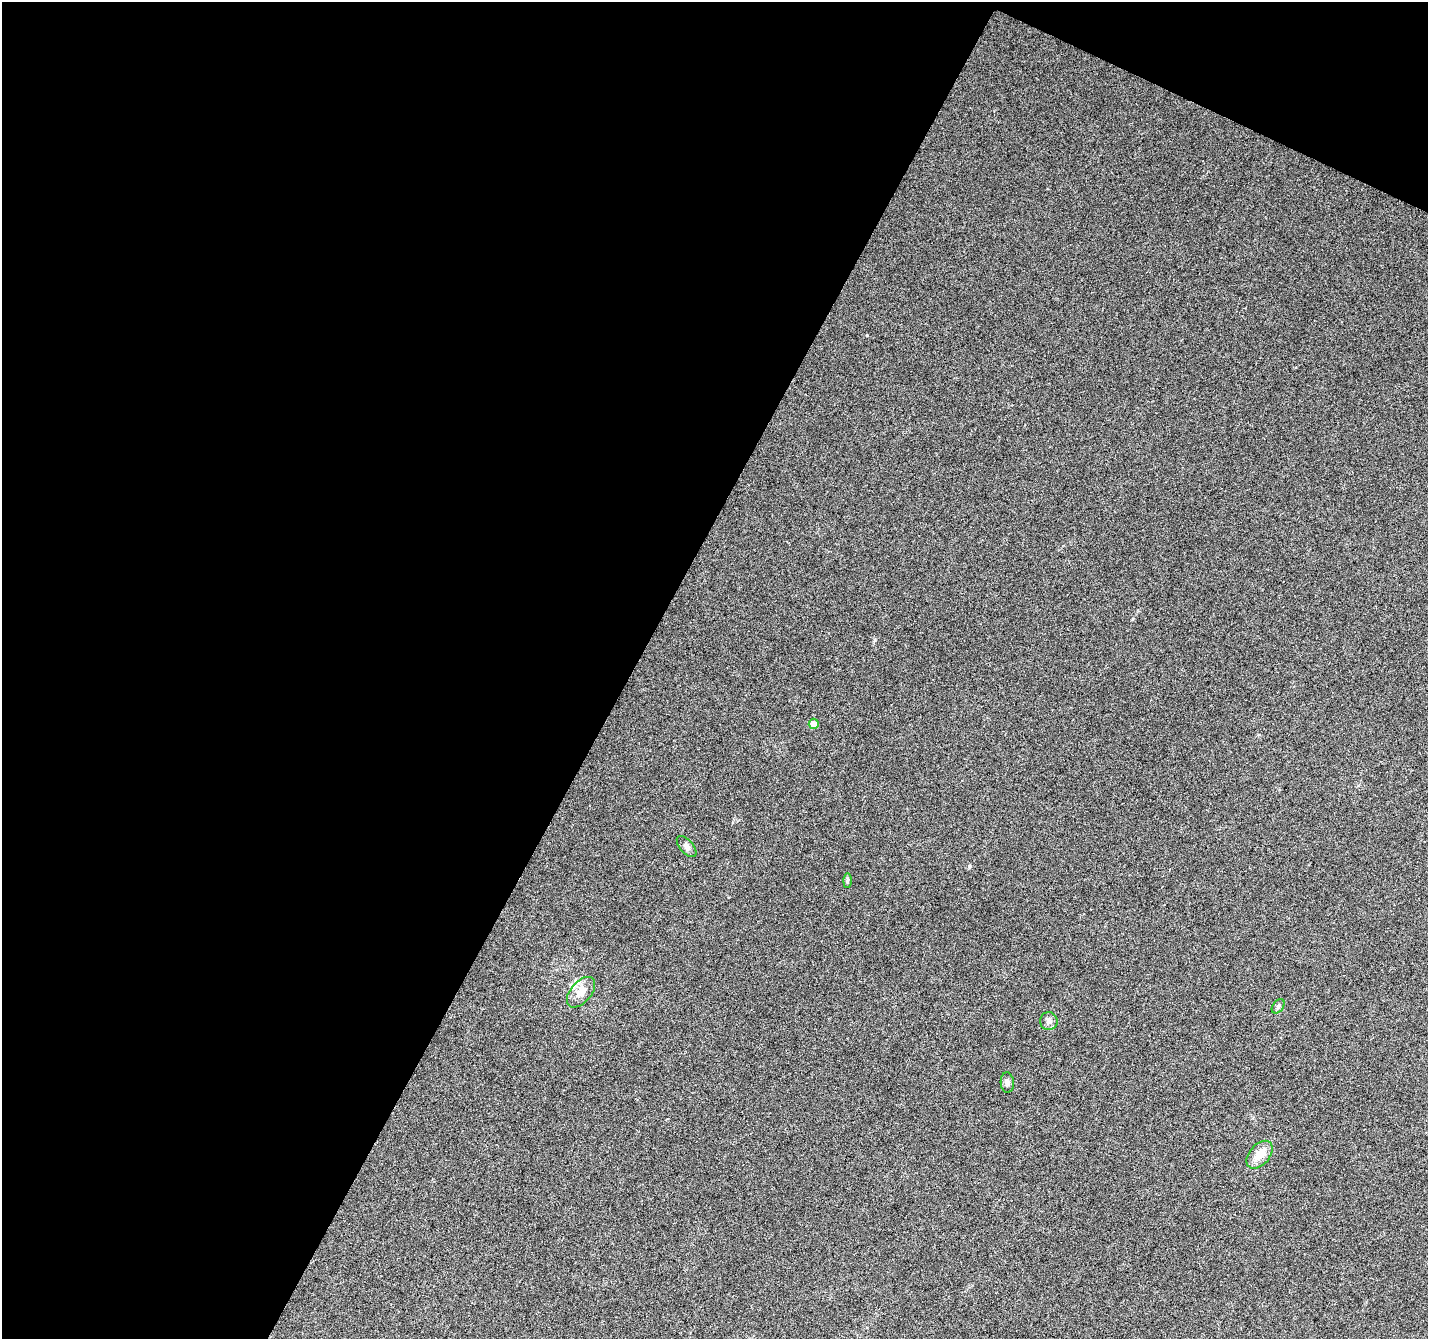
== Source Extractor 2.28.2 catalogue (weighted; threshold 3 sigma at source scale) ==
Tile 1 of 2 x 2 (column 1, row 1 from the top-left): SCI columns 1-1426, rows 1460-2796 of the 2853 x 2901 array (HDU 1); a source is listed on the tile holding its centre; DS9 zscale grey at full resolution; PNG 1430 x 1341 px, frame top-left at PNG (2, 2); each listed source drawn as its Kron ellipse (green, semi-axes under 4 px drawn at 4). Shown black and unused: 47% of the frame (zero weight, under 3 of 6 exposures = <1% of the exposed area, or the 3 px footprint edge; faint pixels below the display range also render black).
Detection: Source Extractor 2.28.2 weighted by HDU 2 'WHT'; one run over the whole footprint, this tile lists its part. Background 0.074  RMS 0.0066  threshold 0.027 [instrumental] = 3 sigma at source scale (4.09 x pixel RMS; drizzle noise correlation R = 1.36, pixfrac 0.8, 0.0396/0.0396 arcsec/px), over >= 5 px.
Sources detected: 9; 1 inside a brighter listed object's ellipse — not listed separately; the other 8 listed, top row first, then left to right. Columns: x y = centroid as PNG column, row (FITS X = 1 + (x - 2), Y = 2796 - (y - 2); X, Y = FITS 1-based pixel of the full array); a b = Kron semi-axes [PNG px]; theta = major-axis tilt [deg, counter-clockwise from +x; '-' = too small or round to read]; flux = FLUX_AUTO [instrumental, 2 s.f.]
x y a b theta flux
814 724 5 5 - 5.9
687 847 13 6 -49 2.5
847 881 7 4 89 0.95
581 992 18 10 49 7.5
1278 1006 8 5 54 1.4
1049 1021 9 8 - 2.9
1007 1082 10 6 -87 2.1
1260 1155 16 10 49 8.8